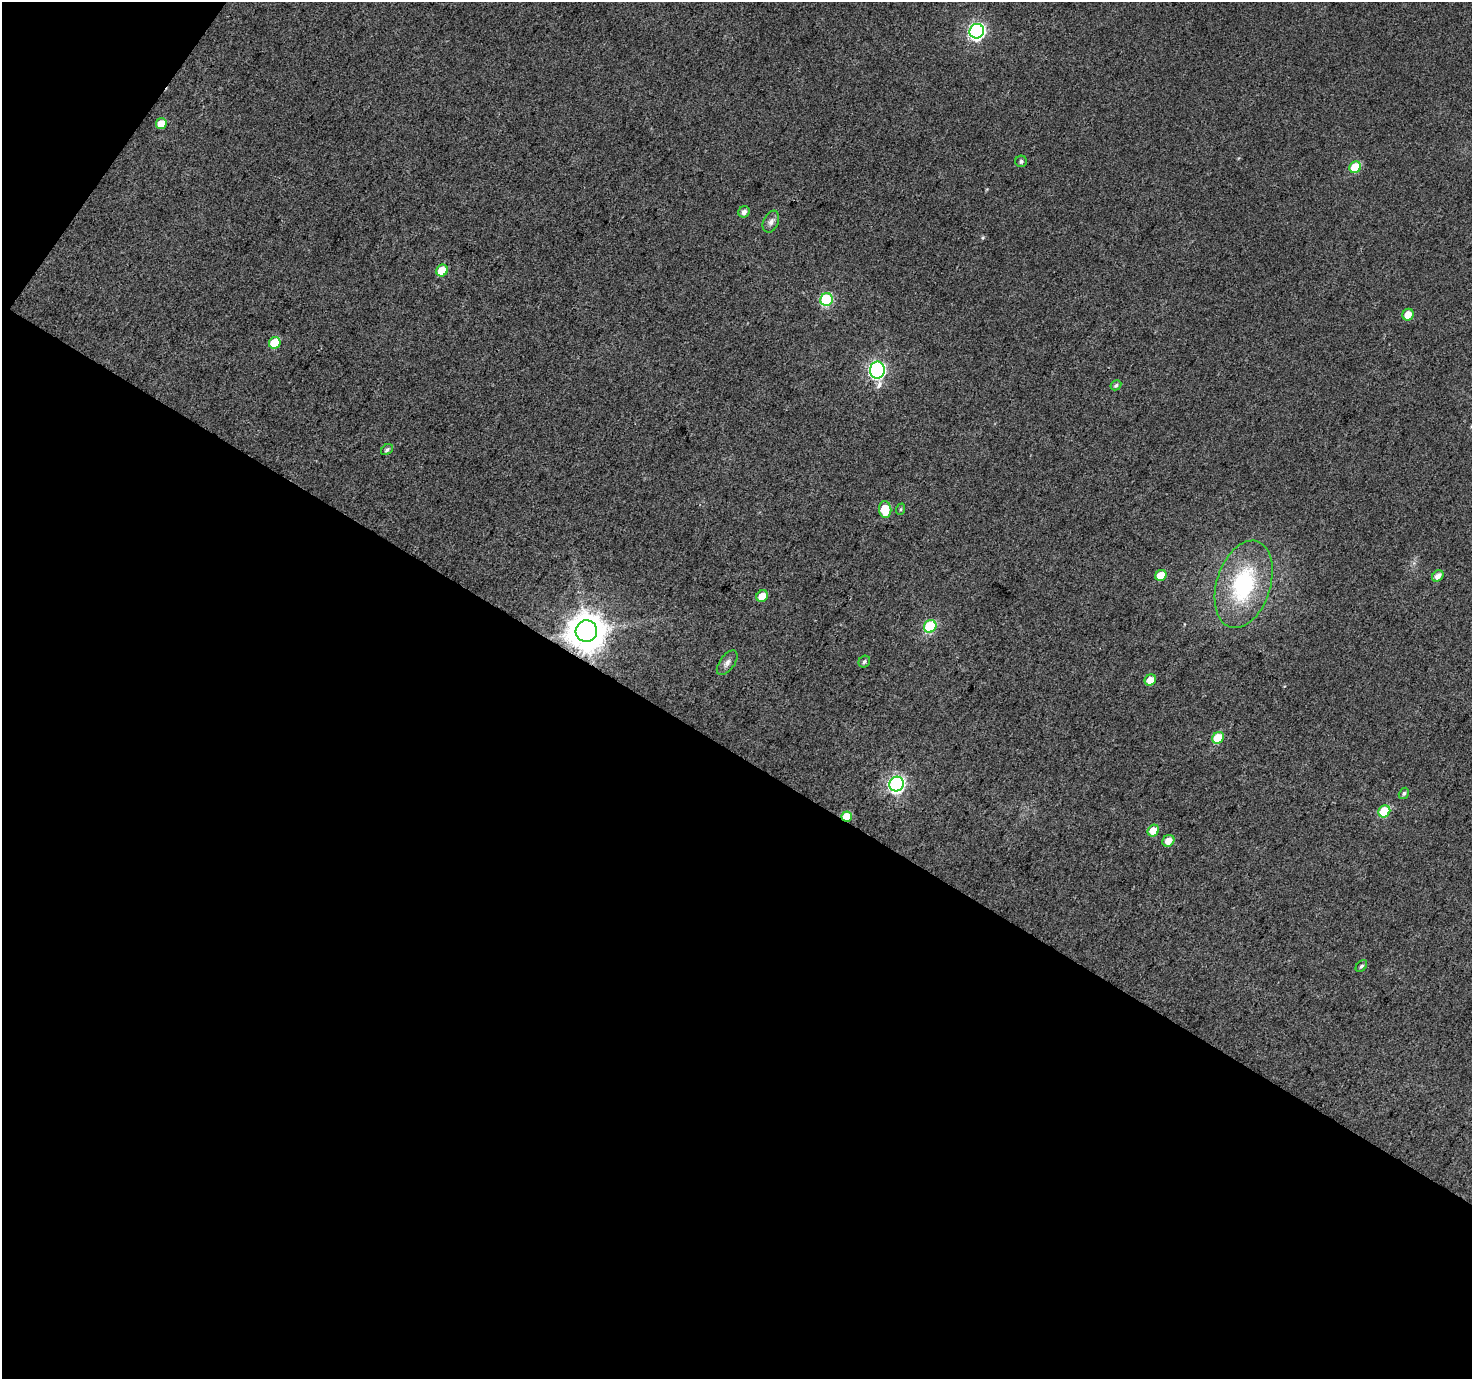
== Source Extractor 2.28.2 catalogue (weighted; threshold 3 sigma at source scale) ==
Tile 3 of 2 x 2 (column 1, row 2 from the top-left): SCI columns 2-1471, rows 118-1494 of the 2942 x 2970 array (HDU 1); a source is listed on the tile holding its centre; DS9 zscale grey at full resolution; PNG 1474 x 1381 px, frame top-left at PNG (2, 2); each listed source drawn as its Kron ellipse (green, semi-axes under 4 px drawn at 4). Shown black and unused: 47% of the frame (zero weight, under 3 of 4 exposures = <1% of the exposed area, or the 3 px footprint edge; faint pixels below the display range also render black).
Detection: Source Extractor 2.28.2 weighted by HDU 2 'WHT'; one run over the whole footprint, this tile lists its part. Background 0.0404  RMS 0.011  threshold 0.0493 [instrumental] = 3 sigma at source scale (4.5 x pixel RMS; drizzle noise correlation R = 1.50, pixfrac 1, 0.0396/0.0396 arcsec/px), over >= 5 px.
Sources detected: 32; all 32 listed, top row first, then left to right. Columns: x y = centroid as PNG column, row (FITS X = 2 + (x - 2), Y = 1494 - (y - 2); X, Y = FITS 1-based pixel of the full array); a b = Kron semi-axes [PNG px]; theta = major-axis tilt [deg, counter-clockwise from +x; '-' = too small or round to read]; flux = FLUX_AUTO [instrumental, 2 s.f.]
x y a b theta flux
977 31 7 7 - 280
161 124 5 5 - 15
1021 161 6 5 - 2.9
1355 167 6 5 - 38
744 212 6 5 - 4.8
771 222 11 7 66 4.9
442 270 6 5 - 25
827 300 6 6 - 100
1408 315 6 5 - 13
275 343 6 5 - 34
877 370 8 7 - 300
1116 385 6 4 31 2.5
387 450 6 5 - 2.8
885 509 8 6 -84 28
901 509 6 3 71 1.3
1161 575 6 5 - 16
1438 576 6 5 - 7.1
1244 584 45 27 72 110
762 596 6 5 - 13
930 626 6 6 - 90
586 631 11 10 - 2800
864 662 6 5 - 2.3
727 663 14 7 53 5.9
1150 680 6 5 - 14
1218 738 6 5 - 35
897 784 7 7 - 270
1404 793 6 4 58 2.2
1384 811 6 5 - 49
847 817 5 5 - 25
1153 831 6 5 - 18
1168 841 6 5 - 9.9
1361 966 7 4 50 2.4
Overlapping masked pixels (flux is a lower limit): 2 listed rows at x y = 586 631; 847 817